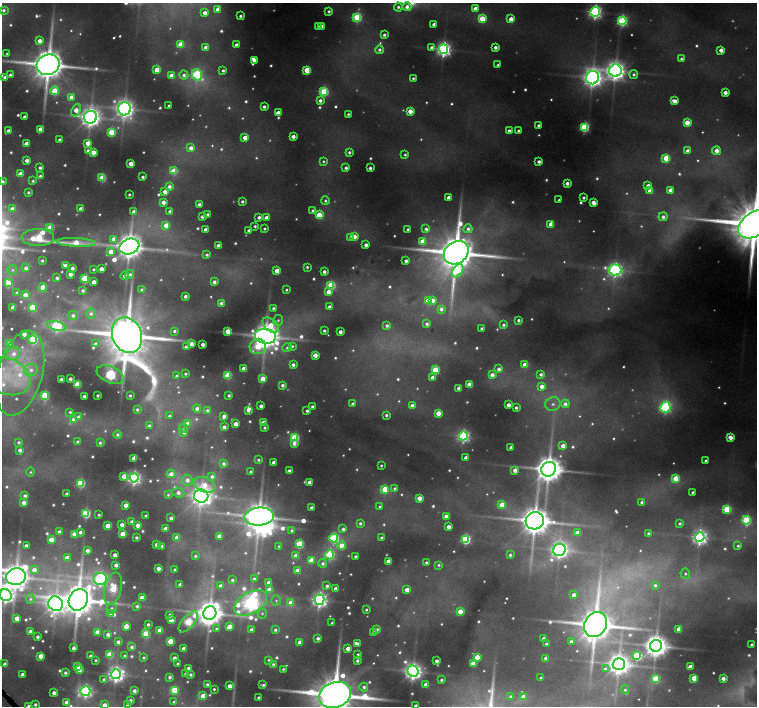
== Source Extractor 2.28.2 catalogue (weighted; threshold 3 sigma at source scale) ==
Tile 7 of 4 x 4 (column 3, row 2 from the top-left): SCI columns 3020-4528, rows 2975-4381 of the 6072 x 6030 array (HDU 1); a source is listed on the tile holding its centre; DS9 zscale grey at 2 x 2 block average (1 PNG px = mean of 2 x 2 image px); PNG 759 x 708 px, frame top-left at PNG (2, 3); each listed source drawn as its Kron ellipse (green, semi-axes under 4 px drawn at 4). Shown black and unused: <1% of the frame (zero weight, under 4 of 8 exposures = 2% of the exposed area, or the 3 px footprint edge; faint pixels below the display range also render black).
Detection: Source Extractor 2.28.2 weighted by HDU 2 'WHT'; one run over the whole footprint, this tile lists its part. Background 0.09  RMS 0.0094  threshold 0.0386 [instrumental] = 3 sigma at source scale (4.09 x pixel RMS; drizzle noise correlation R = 1.36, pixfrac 0.8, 0.0396/0.0396 arcsec/px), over >= 5 px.
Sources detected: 874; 150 too faint to see at this stretch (2 x 2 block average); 3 inside a brighter object's white glare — neither listed nor drawn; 2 coinciding with a brighter row at this scale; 10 inside a brighter listed object's ellipse — not listed separately; of the other 709, all 500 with FLUX_AUTO >= 6.77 (the completeness limit of this list) listed and drawn (209 fainter detections not listed), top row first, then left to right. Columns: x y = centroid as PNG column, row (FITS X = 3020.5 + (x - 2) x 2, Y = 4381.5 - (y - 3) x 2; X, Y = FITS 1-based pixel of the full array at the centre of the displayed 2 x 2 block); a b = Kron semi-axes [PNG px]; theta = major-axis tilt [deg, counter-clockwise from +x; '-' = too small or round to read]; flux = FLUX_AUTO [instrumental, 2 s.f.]
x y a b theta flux
398 7 4 4 - 11
407 7 4 4 - 24
475 8 3 3 - 28
218 9 3 3 - 55
4 10 4 3 - 12
329 11 2 2 - 9.8
595 12 5 4 - 1100
205 13 3 3 - 30
240 16 2 2 - 10
357 17 4 4 - 330
482 19 4 3 - 130
511 19 3 3 - 45
622 21 4 4 - 510
434 24 3 3 - 26
318 26 3 2 - 9.6
322 26 3 3 - 14
384 35 3 2 - 12
39 41 3 3 - 31
180 44 3 3 - 110
236 45 3 3 - 22
432 47 4 3 - 19
495 47 3 3 - 21
206 48 3 3 - 43
444 49 5 4 - 1400
379 50 4 4 - 12
721 50 3 3 - 30
7 54 3 3 - 7
681 59 3 3 - 11
254 61 3 3 - 22
48 65 12 10 24 13000
498 65 2 2 - 7.3
157 70 3 3 - 88
223 70 3 3 - 10
307 70 3 3 - 160
615 71 6 6 - 3000
634 74 4 4 - 10
10 75 3 3 - 12
184 75 4 4 - 15
197 75 6 5 - 450
171 76 3 3 - 50
5 77 3 3 - 18
413 78 2 2 - 7.7
593 78 6 6 - 3000
55 91 4 4 - 170
324 92 4 4 - 300
725 92 3 3 - 36
71 97 3 3 - 26
320 100 3 3 - 19
674 101 4 3 - 39
169 106 2 2 - 7.7
264 107 3 3 - 13
124 109 6 6 - 2700
76 110 7 4 65 51
410 111 3 3 - 52
278 113 3 3 - 46
348 114 2 2 - 7.7
25 117 3 3 - 26
90 117 6 6 - 3100
687 122 3 3 - 84
538 125 3 3 - 12
584 127 4 4 - 400
40 129 3 3 - 32
509 130 3 3 - 13
8 131 3 3 - 29
518 131 3 3 - 11
111 132 4 4 - 180
293 136 3 3 - 28
245 137 3 3 - 48
59 140 3 2 - 11
88 143 3 3 - 60
26 144 3 3 - 59
191 148 4 4 - 31
88 151 3 3 - 28
688 151 3 3 - 30
716 151 4 3 - 28
93 152 3 3 - 64
349 152 3 3 - 11
405 155 3 3 - 8.2
666 158 3 3 - 170
27 160 3 3 - 25
323 161 4 4 - 6.8
539 162 3 3 - 18
131 163 3 3 - 55
40 167 3 3 - 14
346 168 3 3 - 14
370 168 3 2 - 16
174 171 3 3 - 160
20 174 3 3 - 47
40 176 3 3 - 13
143 177 2 2 - 12
102 178 3 3 - 190
33 181 3 3 - 8.9
2 182 3 3 - 20
567 183 3 3 - 23
169 186 4 3 - 19
648 186 3 3 - 31
670 190 3 3 - 36
650 191 3 3 - 59
28 192 4 3 - 11
165 192 3 3 - 36
129 195 2 2 - 7.4
449 197 3 3 - 33
584 198 2 2 - 10
559 200 2 2 - 9.4
242 201 3 2 - 11
325 201 4 4 - 9
163 202 3 3 - 32
593 202 3 3 - 42
199 204 4 3 - 20
12 209 3 3 - 21
81 209 3 3 - 42
313 210 3 3 - 12
170 211 3 3 - 14
134 212 3 3 - 28
207 214 2 2 - 11
319 215 3 3 - 140
202 217 3 3 - 15
259 217 3 3 - 15
663 217 4 4 - 16
266 218 3 3 - 38
551 224 3 3 - 57
755 224 18 12 34 32000
166 225 3 3 - 61
255 226 2 2 - 9
50 228 4 3 - 140
206 229 3 3 - 30
264 229 2 2 - 7.3
408 229 3 2 - 10
426 229 4 4 - 10
468 229 4 4 - 14
249 230 3 3 - 20
354 236 3 3 - 34
38 237 16 8 -1 340
351 237 4 3 - 11
114 239 3 3 - 36
422 241 3 3 - 85
76 242 20 4 -3 99
366 245 3 3 - 20
218 246 3 3 - 29
129 247 10 7 21 6400
111 251 3 3 - 47
456 253 13 11 36 16000
207 255 3 2 - 9.1
42 261 2 2 - 8.1
406 261 3 3 - 16
65 265 4 3 - 27
307 267 3 2 - 7.6
26 268 3 3 - 17
72 268 3 3 - 24
93 269 2 2 - 9.4
101 269 3 3 - 43
12 270 5 4 - 7.3
615 270 6 5 - 1200
277 271 3 3 - 67
458 271 7 4 56 290
324 272 3 3 - 20
70 274 3 3 - 34
130 274 4 4 - 12
125 276 4 3 - 24
57 278 3 3 - 11
85 278 3 3 - 290
94 282 3 3 - 47
214 282 3 3 - 19
8 283 4 3 - 71
331 285 4 4 - 260
43 287 4 3 - 73
83 290 3 2 - 14
142 290 4 3 - 10
286 290 2 2 - 7.1
328 292 3 3 - 36
17 293 3 3 - 8.2
25 295 3 3 - 48
185 296 3 3 - 17
433 300 3 3 - 24
428 301 3 3 - 120
221 303 3 3 - 15
13 307 3 3 - 37
32 307 3 3 - 170
329 307 4 3 - 16
273 308 3 3 - 9.2
441 309 3 3 - 18
91 314 5 4 - 10
73 315 4 4 - 12
278 320 5 5 - 9.1
518 320 3 2 - 13
427 324 3 2 - 12
271 325 9 6 -42 78
503 325 3 3 - 9.3
57 326 10 4 -13 470
387 326 3 3 - 13
482 328 2 2 - 9.3
174 331 3 3 - 9.5
228 331 3 3 - 92
324 331 2 2 - 9.7
340 332 3 3 - 24
24 334 3 3 - 37
127 335 18 14 -69 22000
265 336 10 7 -8 5800
33 339 4 4 - 320
10 343 3 3 - 30
95 344 3 3 - 15
191 344 3 3 - 49
203 344 3 3 - 25
258 346 8 7 - 130
292 346 4 3 - 8.5
186 347 3 3 - 15
287 348 5 4 - 10
14 354 7 6 - 22
315 355 3 3 - 51
293 365 3 3 - 17
525 365 3 3 - 76
244 369 3 3 - 83
499 369 4 3 - 20
31 370 7 6 - 17
435 370 3 3 - 190
20 373 44 22 75 180
185 374 3 3 - 7.2
541 374 3 3 - 13
110 375 14 8 -23 570
227 375 3 3 - 180
492 375 3 3 - 30
6 376 25 18 -21 110
177 376 3 3 - 12
432 377 3 3 - 29
61 379 2 2 - 22
70 379 2 2 - 20
263 379 3 3 - 89
77 384 3 3 - 150
469 384 3 3 - 61
282 385 3 3 - 15
542 386 3 3 - 32
459 388 3 3 - 26
45 395 4 3 - 270
98 395 2 2 - 11
130 395 2 2 - 9
229 395 3 2 - 10
84 396 2 2 - 14
353 404 3 3 - 17
553 404 7 6 - 16
565 404 4 4 - 20
508 405 3 3 - 36
261 406 3 3 - 20
312 406 3 2 - 11
412 406 3 3 - 27
665 407 5 5 - 660
197 408 4 4 - 18
516 408 3 2 - 12
137 409 3 3 - 7.9
207 410 4 4 - 11
248 410 3 3 - 24
307 411 2 2 - 11
70 412 3 3 - 7.2
438 413 3 3 - 59
386 415 3 3 - 9.8
169 416 3 3 - 8.5
224 416 4 3 - 22
78 417 3 3 - 23
74 419 3 3 - 35
188 423 3 3 - 26
263 423 3 3 - 66
236 424 3 3 - 38
149 426 3 3 - 13
224 427 3 3 - 20
183 428 5 4 - 8.2
265 428 3 2 - 8.6
184 432 4 4 - 13
118 435 4 4 - 11
463 436 4 4 - 850
294 437 4 3 - 290
730 437 3 3 - 43
19 442 2 2 - 7.8
78 442 3 3 - 15
100 443 4 3 - 10
294 443 3 3 - 26
563 446 3 3 - 41
511 447 3 2 - 14
20 450 3 3 - 21
134 458 3 2 - 26
466 458 3 3 - 36
258 460 3 3 - 8.6
706 460 2 2 - 7.8
274 462 3 3 - 33
224 463 3 3 - 15
381 465 2 2 - 7
549 469 8 7 - 6700
515 470 3 3 - 36
289 471 3 3 - 21
30 472 4 4 - 7.4
251 472 3 3 - 8.3
171 474 4 4 - 33
124 476 4 3 - 65
212 476 4 4 - 14
134 478 4 4 - 980
676 478 4 3 - 110
187 480 5 5 - 24
309 482 3 3 - 33
81 483 4 4 - 270
205 485 11 7 -21 64
395 488 4 3 - 8.6
385 489 3 3 - 140
693 492 2 2 - 12
178 493 6 4 -23 22
67 494 2 2 - 12
25 495 3 3 - 12
168 495 3 3 - 6.8
201 496 7 6 - 2900
419 498 3 3 - 57
24 502 3 3 - 33
642 502 3 3 - 19
126 505 3 3 - 39
502 505 3 3 - 87
380 507 3 3 - 7
311 508 3 3 - 22
727 509 4 3 - 260
86 513 4 4 - 370
99 515 2 2 - 9.1
146 516 2 2 - 8.2
446 516 3 3 - 58
259 517 15 9 6 7200
171 518 3 3 - 17
746 520 4 4 - 340
535 521 9 8 - 7800
132 522 3 3 - 19
360 523 4 3 - 12
680 523 3 3 - 9.3
122 525 3 3 - 34
138 525 3 3 - 37
108 526 3 3 - 88
448 527 3 3 - 29
165 529 3 3 - 25
343 529 4 3 - 14
292 530 4 3 - 8.4
59 532 3 3 - 16
80 532 3 3 - 16
577 533 3 3 - 49
648 533 3 3 - 8.6
74 534 3 3 - 71
123 534 3 3 - 110
219 536 3 3 - 40
136 537 2 2 - 12
177 537 3 3 - 57
700 537 5 4 - 1500
334 538 4 4 - 460
381 538 3 3 - 8.8
465 539 4 4 - 490
51 540 3 3 - 77
299 544 3 3 - 280
26 545 3 2 - 14
157 545 3 3 - 49
162 546 2 2 - 11
279 546 2 2 - 8.1
342 546 4 4 - 86
738 546 3 3 - 7.3
87 550 3 3 - 27
559 550 6 6 - 2000
115 555 3 3 - 28
330 555 4 4 - 430
510 555 3 2 - 10
195 556 3 3 - 7.3
296 556 3 3 - 73
355 556 2 2 - 8.4
67 558 3 3 - 48
311 560 3 3 - 65
388 561 3 3 - 49
323 563 4 4 - 13
426 563 2 2 - 8.6
116 565 3 3 - 20
439 565 3 3 - 7.2
158 568 3 3 - 39
34 570 3 3 - 33
175 570 2 2 - 9.5
297 571 3 3 - 41
685 574 5 5 - 8.9
16 577 10 8 10 5900
100 579 7 6 - 990
254 579 3 3 - 9.6
232 580 2 2 - 9.6
269 582 3 3 - 22
179 584 3 2 - 8.8
655 585 3 3 - 10
220 586 3 3 - 17
327 586 3 3 - 13
113 589 16 8 76 240
269 589 3 3 - 46
336 589 3 3 - 41
407 590 3 3 - 55
6 595 6 5 - 1600
574 595 3 3 - 32
142 598 3 3 - 72
30 599 5 4 - 7.1
78 600 11 9 63 11000
276 600 5 5 - 7.9
319 600 5 5 - 1600
251 603 18 10 29 2100
291 603 3 3 - 71
56 604 7 7 - 2800
137 606 4 3 - 11
112 608 5 5 - 9.7
366 610 2 2 - 7.3
460 611 3 3 - 55
111 613 3 3 - 17
210 613 7 6 - 5200
262 613 5 4 - 7.8
170 615 3 3 - 19
17 618 3 3 - 64
171 620 3 3 - 44
188 622 13 6 48 340
332 623 3 2 - 7.2
148 624 2 2 - 11
596 625 13 10 59 12000
126 626 3 3 - 56
230 626 3 3 - 45
216 629 4 4 - 7.9
377 629 3 3 - 11
679 629 3 3 - 57
160 630 3 3 - 71
252 630 3 3 - 35
275 630 3 3 - 9.9
30 632 3 3 - 49
97 632 3 3 - 56
373 632 3 3 - 14
108 634 3 3 - 25
146 634 3 3 - 200
38 637 3 2 - 14
318 638 3 3 - 15
544 638 3 3 - 19
170 641 3 3 - 110
571 641 3 2 - 12
118 642 3 3 - 17
300 642 3 3 - 34
358 644 3 3 - 19
546 644 3 2 - 12
752 645 3 2 - 11
656 646 6 5 - 4500
132 647 3 3 - 13
73 648 3 3 - 21
348 648 3 3 - 35
184 649 3 3 - 42
110 654 3 3 - 160
358 654 2 2 - 8.1
40 656 3 3 - 51
90 656 2 2 - 13
124 656 3 3 - 8.1
637 656 4 4 - 300
144 657 2 2 - 7.1
477 657 3 3 - 74
174 658 3 3 - 22
546 658 3 3 - 28
96 660 2 2 - 7
269 660 3 3 - 7.6
357 661 3 2 - 14
437 661 3 3 - 20
5 664 3 3 - 22
178 664 2 2 - 12
273 664 3 2 - 9.1
473 664 3 3 - 110
619 664 6 6 - 4000
78 667 3 3 - 140
690 667 3 3 - 36
188 668 3 3 - 27
283 669 2 2 - 7.6
605 669 3 3 - 13
80 670 3 2 - 17
413 671 6 5 - 2200
65 673 3 2 - 12
23 674 3 3 - 28
116 674 5 5 - 1800
186 674 3 3 - 16
191 675 2 2 - 12
170 677 3 2 - 14
541 678 2 2 - 9.8
694 678 3 3 - 110
723 678 3 3 - 29
104 679 3 3 - 10
656 679 3 3 - 170
441 680 2 2 - 9.9
207 684 2 2 - 11
263 685 4 2 - 9.4
426 685 3 3 - 64
229 686 3 3 - 30
364 687 4 4 - 13
214 689 2 2 - 7.1
174 690 3 3 - 190
625 690 4 4 - 7.7
85 691 5 4 - 1000
134 691 3 3 - 19
54 693 4 3 - 27
335 695 16 12 19 19000
203 696 3 3 - 83
259 697 2 2 - 10
511 697 4 4 - 11
523 697 4 3 - 35
130 700 3 2 - 15
66 702 3 3 - 27
174 702 3 3 - 7
35 704 2 2 - 12
128 704 3 2 - 12
104 705 3 3 - 30
29 706 3 3 - 17
416 706 3 3 - 24
Isophote crosses this tile's border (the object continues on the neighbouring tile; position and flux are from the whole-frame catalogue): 11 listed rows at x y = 407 7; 48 65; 2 182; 755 224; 6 376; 16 577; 6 595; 335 695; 104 705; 29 706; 416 706